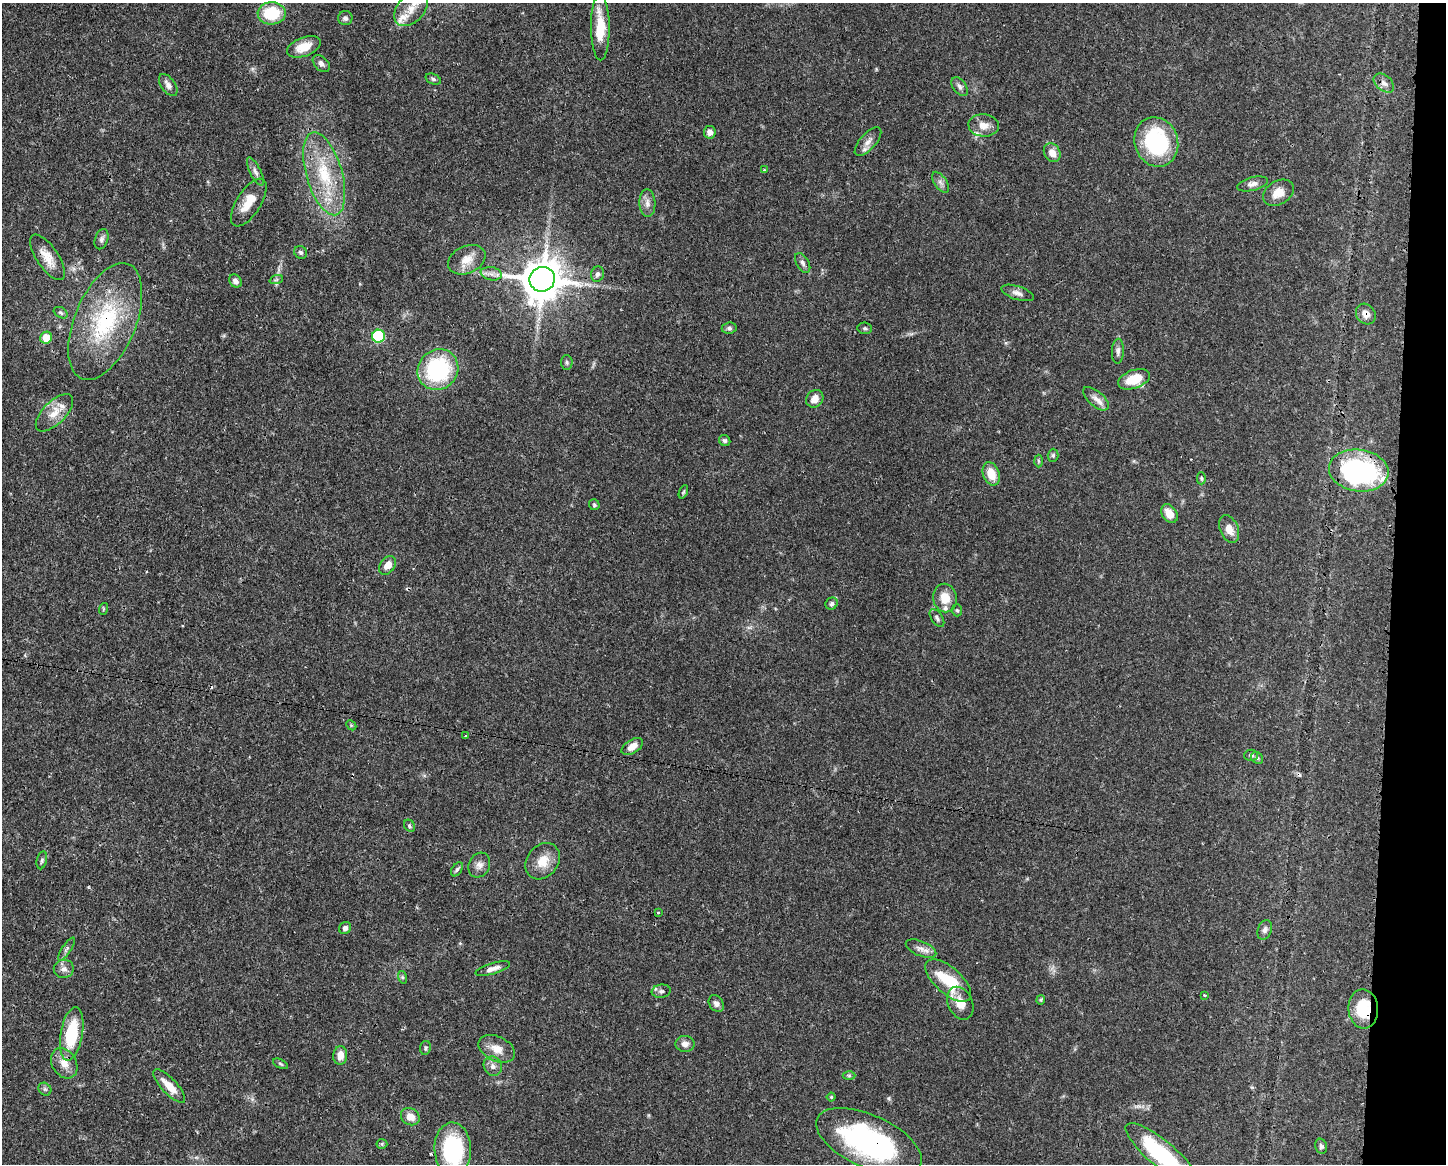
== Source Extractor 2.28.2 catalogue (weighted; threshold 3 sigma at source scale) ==
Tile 6 of 3 x 4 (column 3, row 2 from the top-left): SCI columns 3006-4449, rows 2323-3484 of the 4681 x 4647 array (HDU 1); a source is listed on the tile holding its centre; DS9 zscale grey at full resolution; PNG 1448 x 1166 px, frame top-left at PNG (2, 3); each listed source drawn as its Kron ellipse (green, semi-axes under 4 px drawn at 4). Shown black and unused: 4% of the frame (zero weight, under 3 of 4 exposures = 1% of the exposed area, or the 3 px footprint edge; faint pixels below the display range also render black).
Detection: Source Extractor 2.28.2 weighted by HDU 2 'WHT'; one run over the whole footprint, this tile lists its part. Background 0.0413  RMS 0.0028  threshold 0.0125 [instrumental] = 3 sigma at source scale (4.5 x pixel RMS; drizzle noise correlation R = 1.50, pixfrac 1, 0.05/0.05 arcsec/px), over >= 5 px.
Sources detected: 117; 5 cosmic-ray / hot-pixel residue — neither listed nor drawn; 5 inside a brighter listed object's ellipse — not listed separately; the other 107 listed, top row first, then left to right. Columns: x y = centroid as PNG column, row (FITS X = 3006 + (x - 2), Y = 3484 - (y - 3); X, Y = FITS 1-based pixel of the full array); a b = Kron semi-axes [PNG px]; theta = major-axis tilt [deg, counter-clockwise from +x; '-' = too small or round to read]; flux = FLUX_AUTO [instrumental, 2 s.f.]
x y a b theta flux
411 9 20 13 47 4.5
272 13 14 11 3 12
345 18 7 7 - 0.8
600 27 33 9 -89 8
304 47 18 9 21 4.5
321 64 10 6 -46 1
433 79 8 5 -21 0.68
1384 83 12 7 -41 1.3
168 85 12 7 -54 1.6
960 87 11 6 -53 1
984 125 15 11 -5 2.8
710 132 6 6 - 1.6
868 142 18 8 49 2
1156 142 25 21 -70 27
1052 153 10 8 -62 2.4
764 170 4 3 - 0.25
255 172 15 5 -63 1.2
324 174 43 18 -74 15
940 182 12 6 -56 1.1
1252 184 16 6 14 1.5
1278 193 16 11 31 3.4
249 203 27 12 58 5.5
647 203 14 8 -86 1.7
101 239 10 6 71 0.92
301 252 7 6 - 0.61
47 257 26 11 -56 4.1
467 260 20 13 24 3.9
803 263 11 6 -60 1.1
491 274 10 6 -10 1.3
597 274 8 6 72 0.8
542 279 13 12 - 780
276 280 7 4 19 0.46
235 281 7 5 -49 1.1
1017 293 17 6 -18 1.4
61 313 7 5 -31 0.52
1366 314 11 9 -53 2.1
105 321 62 30 68 28
729 328 7 5 7 0.66
865 328 7 6 - 0.57
378 336 6 6 - 20
46 338 6 6 - 5.6
1118 351 12 6 87 1
567 362 7 5 -87 0.55
438 370 21 19 46 27
1134 379 17 9 20 6.8
815 399 9 8 - 2.3
1096 399 15 7 -40 1.9
54 413 24 11 45 4.1
725 440 6 5 - 0.58
1053 455 6 5 - 0.48
1038 461 6 4 -88 0.38
1359 470 30 21 -8 51
991 474 12 8 -69 4.3
1201 478 6 4 90 0.39
683 492 7 4 66 0.35
594 505 5 5 - 0.43
1169 514 10 7 -55 3.4
1229 529 14 9 -68 2.7
387 565 10 7 53 2.7
945 598 14 11 -80 4.2
832 604 6 5 - 0.63
103 609 6 4 72 0.31
957 610 6 5 - 0.41
937 618 10 5 -55 0.76
351 725 5 4 - 0.36
466 736 3 2 - 0.27
632 747 12 6 33 2.2
1251 755 7 6 - 0.65
1257 758 6 5 - 0.49
409 826 6 5 - 0.5
42 860 9 5 78 0.68
543 861 20 15 52 4.8
479 865 13 10 62 1.7
457 869 8 5 54 0.58
658 912 3 2 - 0.3
345 928 6 5 - 0.79
1265 930 10 7 70 0.98
66 949 13 4 57 0.87
921 949 16 7 -22 1.8
493 968 18 5 16 1.8
64 969 10 9 - 1.3
402 977 6 4 -71 0.39
948 980 28 13 -42 12
661 991 9 6 8 0.88
1204 995 4 3 - 0.32
1041 1000 5 4 - 0.31
960 1003 17 12 -64 4
716 1004 9 7 -54 1.1
1363 1009 20 15 -85 9.8
72 1034 27 11 80 15
685 1044 9 8 - 1.7
425 1048 7 5 82 0.55
497 1049 19 12 -25 3.6
340 1055 9 7 85 2.5
64 1063 16 12 -59 3.2
281 1064 8 4 -27 0.44
493 1066 10 9 - 1.4
849 1076 6 4 -1 0.37
169 1086 22 7 -46 4.1
45 1089 7 5 -44 0.57
831 1097 4 4 - 0.33
410 1117 10 8 -30 3
869 1141 57 26 -24 57
382 1144 5 5 - 0.38
1321 1146 7 6 - 0.65
453 1149 27 18 -88 26
1161 1154 45 13 -39 28
Overlapping masked pixels (flux is a lower limit): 7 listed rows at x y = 542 279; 1366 314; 105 321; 1359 470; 1363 1009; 869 1141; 1161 1154
Isophote crosses this tile's border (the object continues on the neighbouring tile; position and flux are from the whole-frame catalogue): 3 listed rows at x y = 411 9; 453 1149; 1161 1154